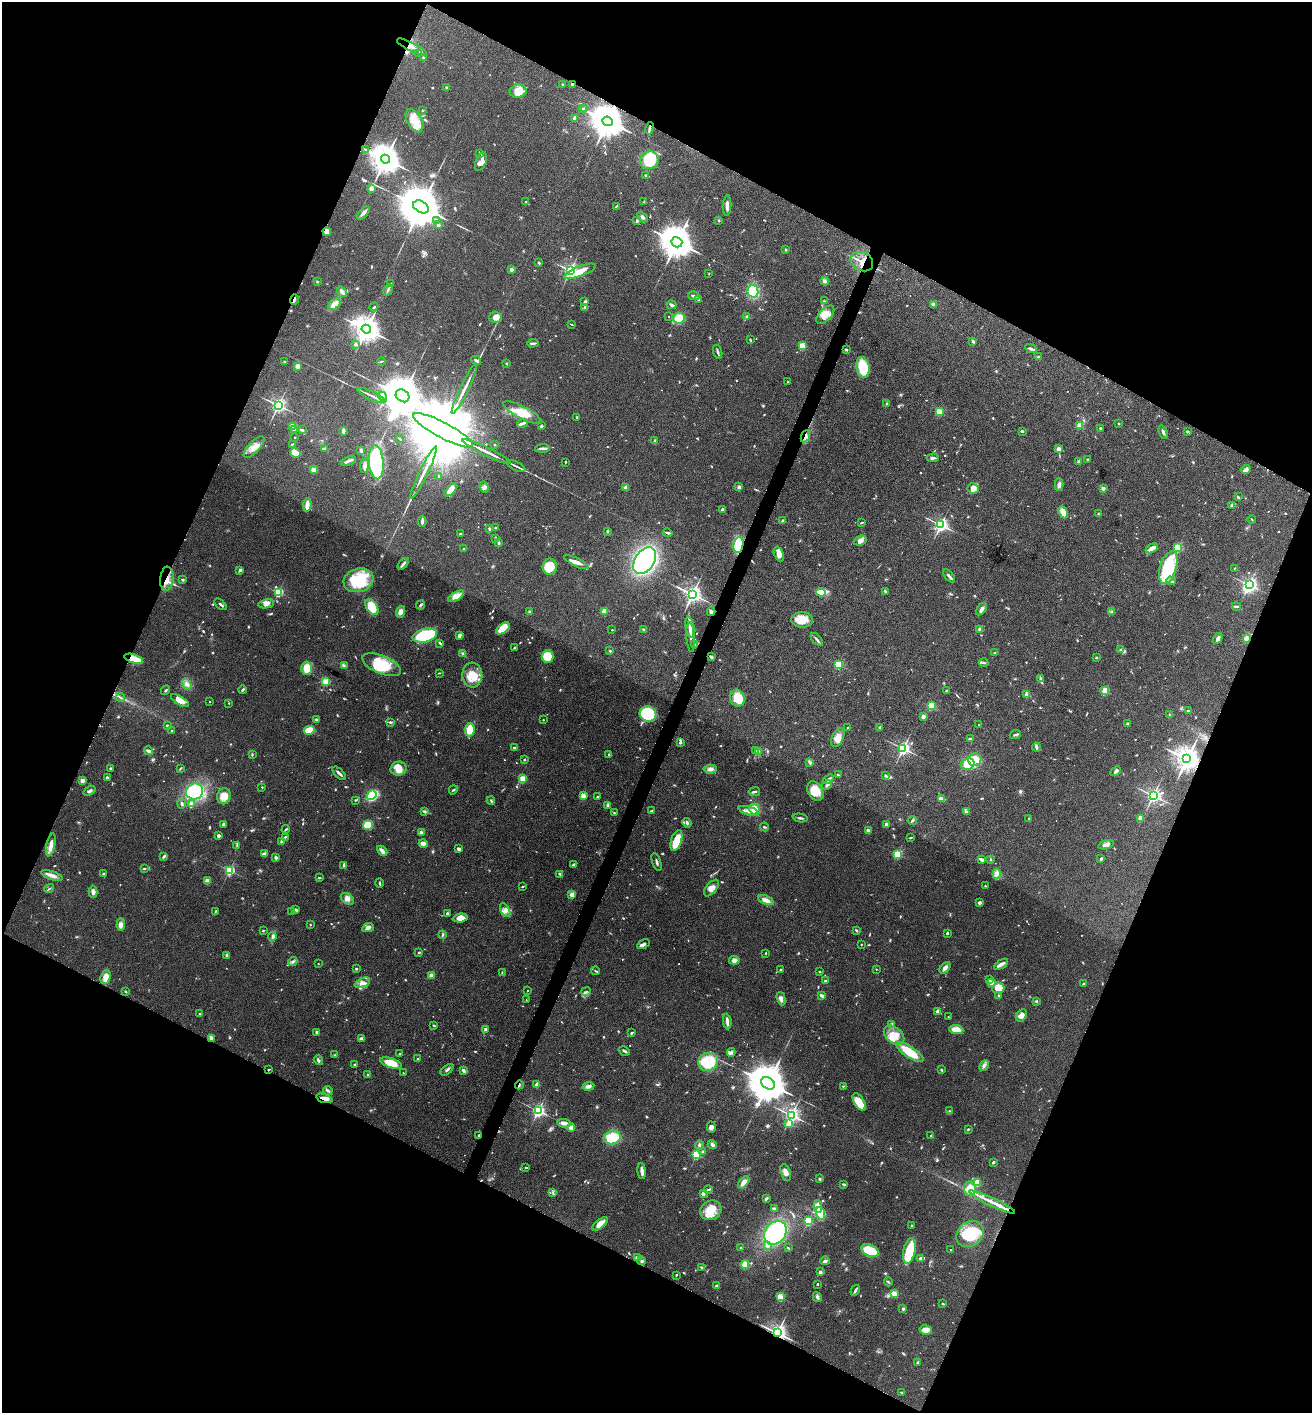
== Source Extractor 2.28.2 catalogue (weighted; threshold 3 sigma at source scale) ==
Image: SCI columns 144-5381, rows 8-5648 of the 5660 x 5650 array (HDU 1 of 3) = the unmasked area's bounding box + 8 px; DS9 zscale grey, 4 x 4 block average (1 PNG px = mean of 4 x 4 image px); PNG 1314 x 1415 px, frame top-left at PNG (2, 2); each listed source drawn as its Kron ellipse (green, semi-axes under 4 px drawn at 4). Shown black and unused: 45% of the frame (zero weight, under 4 of 8 exposures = <1% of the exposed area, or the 3 px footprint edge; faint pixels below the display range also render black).
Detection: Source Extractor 2.28.2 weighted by HDU 2 'WHT'. Background 0.0556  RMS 0.004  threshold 0.0164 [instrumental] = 3 sigma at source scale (4.09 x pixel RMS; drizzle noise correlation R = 1.36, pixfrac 0.8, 0.05/0.05 arcsec/px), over >= 5 px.
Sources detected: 1026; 16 too faint to see at this stretch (4 x 4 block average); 2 inside a brighter object's white glare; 3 cosmic-ray / hot-pixel residue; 2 long thin detections or spike segments (spike, bleed or trail) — neither listed nor drawn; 17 coinciding with a brighter row at this scale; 49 inside a brighter listed object's ellipse — not listed separately; of the other 937, all 500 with FLUX_AUTO >= 1.67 (the completeness limit of this list) listed and drawn (437 fainter detections not listed), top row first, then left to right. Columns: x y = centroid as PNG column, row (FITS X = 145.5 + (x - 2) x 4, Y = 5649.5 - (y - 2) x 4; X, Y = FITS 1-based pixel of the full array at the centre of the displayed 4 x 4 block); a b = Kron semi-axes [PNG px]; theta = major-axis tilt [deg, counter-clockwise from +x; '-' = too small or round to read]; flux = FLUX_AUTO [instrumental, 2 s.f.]
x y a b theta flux
412 47 16 2 -26 16
419 53 4 2 - 3.7
423 57 2 2 - 9.5
562 84 2 2 - 2.6
572 84 2 2 - 22
446 87 3 2 - 1.9
518 91 8 6 11 32
585 108 3 2 - 1.9
582 109 4 2 - 2.8
422 110 2 2 - 5
575 118 3 2 - 7.4
414 120 13 7 -59 46
608 121 5 4 - 6600
650 128 6 2 79 5.7
366 150 4 2 - 2.3
480 153 3 2 - 2.1
385 159 5 4 - 4700
649 160 9 9 - 120
481 161 10 5 68 24
646 176 4 2 - 3.7
371 188 2 2 - 52
525 202 2 2 - 1.9
644 202 3 2 - 1.8
616 206 3 2 - 1.7
727 206 10 2 87 11
421 207 8 5 -31 17000
363 213 8 3 47 9.8
643 217 6 3 -46 4.4
436 220 2 2 - 2.3
637 220 3 2 - 3.4
719 221 2 2 - 1.8
438 225 3 2 - 9
327 232 4 3 - 20
677 242 5 5 - 7000
786 250 3 2 - 2.3
862 262 12 9 -28 31
539 263 3 2 - 1.9
512 269 2 2 - 28
570 270 2 2 - 660
580 271 17 5 21 35
709 273 2 2 - 1.8
317 281 3 2 - 1.7
825 281 4 3 - 5.9
391 284 3 2 - 2.1
388 290 6 2 65 4.5
753 291 6 5 - 77
342 292 6 3 -54 8
694 296 6 2 -14 5.1
294 299 5 2 - 5.2
698 300 3 2 - 2.1
824 301 3 2 - 2.1
585 302 3 2 - 5.2
334 304 7 5 39 15
933 304 3 2 - 7.8
672 305 5 2 - 5.4
374 307 4 2 - 2.3
585 308 3 3 - 8.7
825 315 11 6 45 23
668 316 2 2 - 2.4
496 317 6 5 - 15
747 317 4 3 - 4
679 318 6 5 - 43
571 324 3 2 - 1.7
366 329 5 4 - 3500
750 340 3 2 - 2.3
973 341 4 2 - 4.2
533 343 5 2 - 5.8
355 344 3 3 - 2.8
802 346 2 2 - 130
1031 348 6 2 -26 6.2
846 350 2 2 - 9.7
718 352 7 2 -72 5.5
1038 357 3 2 - 3
476 360 5 3 - 7.4
381 361 4 2 - 1.8
284 362 2 2 - 3.9
506 363 2 2 - 10
298 366 4 3 - 10
863 367 10 6 -80 76
788 382 2 2 - 3.1
464 389 27 2 64 24
371 396 15 2 -25 8.7
382 396 5 3 - 7.5
402 396 7 6 - 12000
887 404 3 3 - 2.3
278 405 2 2 - 790
939 412 2 2 - 130
522 413 21 6 -27 43
577 417 2 2 - 4
523 423 6 3 22 4.1
1119 424 2 2 - 1.8
1080 425 2 2 - 94
293 426 2 2 - 110
542 426 3 2 - 2.3
1100 428 2 2 - 10
294 429 3 2 - 2.6
302 430 3 2 - 3.5
443 430 33 7 -28 100000
343 431 4 2 - 9.2
1022 431 3 2 - 5.2
1187 431 2 2 - 13
1163 432 7 2 -71 6
805 436 6 2 66 5.6
295 437 2 2 - 1.7
400 439 3 2 - 1.7
654 441 3 2 - 2.3
292 444 4 2 - 2.7
495 445 2 2 - 4.4
254 447 14 5 47 21
324 448 3 2 - 2.1
542 448 7 2 3 6.5
1059 449 2 2 - 39
361 451 4 3 - 3.2
487 452 27 2 -26 25
295 453 5 4 - 19
933 458 6 2 1 6
1088 459 3 2 - 2.2
348 461 8 2 23 6.1
1079 461 2 2 - 20
376 462 17 7 -85 210
565 462 3 2 - 1.7
364 465 7 4 83 9.9
516 466 10 2 -27 6.3
313 470 2 2 - 71
1246 470 5 3 - 8.4
424 473 29 2 64 25
439 476 2 2 - 2.6
1059 485 6 4 90 7.2
484 487 6 4 -70 6.7
626 487 2 2 - 42
739 487 3 2 - 8.1
1103 488 2 2 - 30
973 489 6 5 - 19
451 490 8 4 46 22
1238 497 3 2 - 3
307 505 7 2 84 23
1232 505 4 3 - 3.9
722 510 3 2 - 4.5
1063 512 6 3 -65 29
1098 514 2 2 - 2.5
1252 519 4 2 - 1.7
422 521 5 2 - 6.4
783 521 2 2 - 30
862 522 3 2 - 2.7
941 525 2 2 - 780
496 528 2 2 - 9.6
489 529 3 2 - 2.7
607 531 2 2 - 4.3
667 533 5 2 - 5.2
460 534 3 2 - 2.7
495 538 4 2 - 3.9
860 541 6 4 21 9.8
499 543 3 2 - 4.3
738 545 8 5 81 110
1178 547 2 2 - 220
1152 548 6 3 28 18
464 549 2 2 - 2.4
779 554 8 4 -66 18
645 561 15 9 56 350
576 562 13 3 -25 16
403 564 7 3 46 5.7
550 567 8 7 - 51
1168 568 17 8 73 140
1234 568 2 2 - 1.7
240 570 4 2 - 3.9
949 576 8 2 -50 6.9
167 579 12 6 84 26
183 580 3 2 - 2.9
358 580 15 11 17 110
1171 581 5 2 - 4.8
1249 585 4 3 - 550
885 591 4 2 - 3.4
278 592 2 2 - 240
821 592 5 3 - 29
692 594 3 2 - 1200
456 596 9 3 31 19
220 604 7 2 -42 4.2
266 604 8 4 10 9.6
421 605 5 2 - 3.5
1236 606 4 2 - 4.5
372 607 9 5 -58 49
981 609 7 3 50 7.5
604 611 2 2 - 63
400 612 6 4 70 13
529 612 2 2 - 5.8
711 612 4 2 - 3.7
1112 612 4 2 - 2.4
802 620 11 7 -2 34
690 627 10 3 -81 11
503 628 8 4 39 45
643 629 3 2 - 2.3
979 629 4 2 - 3.9
612 630 2 2 - 3.5
425 635 12 6 13 140
459 635 3 2 - 9.1
691 637 15 2 -86 7.1
1218 638 6 3 58 8.6
1246 638 2 2 - 15
817 639 8 2 -48 4.9
440 643 3 2 - 3.1
695 645 3 2 - 2.1
514 647 3 2 - 2.2
1121 650 3 3 - 2.6
610 651 3 2 - 3.1
995 653 2 2 - 3.9
463 654 3 3 - 3.3
547 656 6 6 - 53
711 657 3 2 - 6.2
1096 658 3 2 - 2
134 659 10 4 -18 41
983 663 5 2 - 3.5
838 664 2 2 - 200
344 665 3 2 - 2.6
382 665 20 9 -22 73
307 668 6 5 - 34
439 673 3 2 - 1.8
472 675 12 10 -84 42
1041 678 4 2 - 3.8
326 682 2 2 - 140
187 684 6 4 -52 8.9
165 690 5 2 - 3.2
242 690 4 2 - 3.7
946 691 2 2 - 2.5
1105 691 2 2 - 130
1027 694 2 2 - 67
120 697 4 2 - 2
737 698 9 7 -67 51
180 701 10 3 -32 21
210 701 2 2 - 2
229 703 2 2 - 1.7
931 706 2 2 - 150
1188 711 3 2 - 2.7
648 714 8 7 - 130
1169 714 2 2 - 4.4
923 716 2 2 - 33
316 719 3 2 - 3.3
543 720 2 2 - 1.7
390 722 3 3 - 2.9
1127 724 2 2 - 15
979 725 2 2 - 6
167 726 2 2 - 8.6
880 727 3 2 - 3.2
848 728 3 2 - 2
309 730 5 3 - 49
470 730 6 5 - 56
171 731 2 2 - 2.7
1015 734 6 2 20 4.5
838 737 10 5 67 19
970 739 3 2 - 7.4
680 742 3 3 - 3.8
1036 747 4 2 - 7.9
514 748 3 2 - 2.8
903 748 2 2 - 650
148 751 4 3 - 7.6
756 751 2 2 - 3.3
758 751 4 2 - 2.7
609 754 3 2 - 2
252 755 2 2 - 2.2
525 759 2 2 - 2.1
1187 759 4 3 - 2900
975 760 6 6 - 42
810 762 3 3 - 3.3
968 764 7 5 27 50
110 768 3 2 - 2.1
180 768 3 2 - 2.3
399 768 8 7 - 23
710 769 7 4 3 7.9
1116 771 6 3 45 6
339 773 8 2 -45 7
838 775 3 2 - 3.5
885 776 3 2 - 2.7
107 777 2 2 - 9.3
523 779 2 2 - 130
828 779 5 2 - 4.3
82 780 2 2 - 62
827 785 5 2 - 4.3
262 787 2 2 - 2.2
453 790 5 2 - 2.8
90 791 6 3 33 5
815 791 10 7 -58 43
195 792 8 8 - 150
754 792 6 2 10 4.3
372 795 5 4 - 120
1153 795 2 2 - 770
224 796 8 6 77 27
583 796 2 2 - 86
597 797 2 2 - 8.2
942 799 4 2 - 19
356 800 3 2 - 1.9
491 801 4 2 - 2.8
191 803 3 3 - 9.2
182 804 5 2 - 4.2
608 805 4 3 - 4.9
754 809 5 5 - 28
425 811 3 2 - 3.1
651 811 4 2 - 1.8
749 811 11 4 -17 14
966 812 4 3 - 4.3
614 813 3 2 - 1.7
800 818 7 2 -8 4.7
1140 818 2 2 - 57
1029 819 4 2 - 2.8
912 821 4 2 - 3
687 823 5 3 - 3.8
224 824 4 2 - 3.8
886 824 2 2 - 37
368 825 5 5 - 44
764 827 4 2 - 2.4
286 829 4 2 - 2.4
868 831 4 2 - 11
421 832 3 2 - 8.9
218 836 2 2 - 23
285 837 4 2 - 3.3
911 837 3 2 - 2.2
676 841 11 5 72 49
282 842 2 2 - 29
423 844 4 3 - 10
51 845 12 3 78 19
237 845 3 2 - 2.3
1106 845 8 3 18 10
459 849 4 2 - 8.5
382 851 6 3 -44 12
265 854 3 2 - 3.4
897 854 2 2 - 240
164 856 4 2 - 4.3
276 857 3 2 - 5.4
981 859 4 4 - 4.4
1101 859 3 2 - 4.3
991 860 2 2 - 1.7
657 862 9 2 -71 4.6
344 865 3 2 - 5.2
573 865 3 2 - 3.5
144 869 3 2 - 2.1
229 870 2 2 - 320
104 874 3 2 - 2
560 874 4 2 - 5.3
997 874 5 4 - 8
52 875 11 3 -18 13
319 878 4 2 - 1.7
207 881 2 2 - 37
379 883 4 2 - 2.4
985 886 2 2 - 2.1
522 887 3 2 - 2.1
711 888 10 5 51 16
49 889 5 2 - 2.1
93 892 6 4 -90 8.3
572 895 2 2 - 69
347 899 7 5 -36 11
766 900 8 4 -21 14
979 902 2 2 - 9.5
296 910 4 2 - 4.1
505 910 7 4 -59 10
216 911 3 2 - 2.1
292 911 2 2 - 6.8
447 913 2 2 - 5
460 918 7 4 5 17
121 925 6 3 87 11
310 925 2 2 - 1.7
368 928 6 3 25 9.8
263 930 2 2 - 2
856 930 3 2 - 2.8
947 933 3 2 - 3.1
443 935 3 2 - 1.8
272 936 4 2 - 3.8
643 944 7 3 27 9.2
861 944 2 2 - 3.1
419 952 2 2 - 3.2
765 953 3 2 - 1.9
227 955 4 3 - 3.2
734 960 5 3 - 12
293 961 5 3 - 4.8
318 963 2 2 - 2.1
1001 964 8 3 31 9.1
945 968 7 3 49 10
356 969 2 2 - 9.8
780 969 2 2 - 2.1
876 969 2 2 - 2.8
595 971 4 2 - 2.7
820 972 2 2 - 2.1
502 973 3 2 - 1.8
431 975 2 2 - 54
105 977 7 5 67 22
990 980 2 2 - 2.4
825 981 2 2 - 14
991 982 2 2 - 69
362 983 8 4 25 11
1083 984 2 2 - 8.5
998 988 6 5 - 33
528 990 2 2 - 4.2
125 991 3 2 - 2.1
586 992 5 2 - 3.4
822 996 4 2 - 6.9
998 996 3 2 - 3.2
781 999 7 3 -73 8.2
526 1000 3 2 - 1.7
1036 1001 3 3 - 2.1
938 1011 3 3 - 13
199 1014 2 2 - 2.2
1021 1015 7 5 58 12
948 1017 2 2 - 2.9
727 1021 8 2 -83 13
891 1024 4 3 - 5.2
434 1025 4 2 - 2.5
486 1029 2 2 - 8
956 1030 7 3 -5 29
317 1033 3 3 - 7.3
632 1033 3 2 - 3.3
894 1035 11 8 -40 30
211 1038 3 3 - 9.6
361 1039 4 3 - 6
624 1051 6 2 -32 3.9
731 1052 4 3 - 4.1
910 1052 16 5 -34 64
400 1053 2 2 - 2.5
335 1055 2 2 - 2.3
418 1059 2 2 - 8
318 1060 5 2 - 4.1
708 1062 10 9 - 87
391 1063 11 4 -19 46
355 1064 2 2 - 2.6
984 1066 6 3 59 6.5
269 1069 2 2 - 1.8
447 1070 7 2 39 4.8
463 1070 4 2 - 5.7
941 1070 3 2 - 1.9
404 1073 2 2 - 1.8
368 1075 3 2 - 3.7
768 1083 7 5 -33 12000
519 1085 4 2 - 2.3
537 1085 3 3 - 14
588 1086 6 4 9 6.6
843 1086 3 2 - 1.9
328 1091 5 2 - 3.6
324 1098 8 3 -18 14
859 1102 10 5 -59 39
538 1111 2 2 - 640
949 1111 3 2 - 2.2
791 1115 2 2 - 940
564 1123 7 4 -9 9.2
789 1124 2 2 - 43
571 1127 4 4 - 7.9
711 1127 6 3 -85 7.1
968 1129 3 2 - 2.5
479 1135 2 2 - 3.6
931 1136 2 2 - 2.1
612 1138 8 6 16 68
699 1145 4 3 - 4
712 1145 5 3 - 6.6
703 1151 2 2 - 3.2
696 1154 2 2 - 250
993 1162 3 2 - 3.3
526 1168 3 2 - 2.1
642 1171 8 2 -85 11
786 1172 8 5 -71 11
820 1179 3 3 - 2.7
744 1182 7 4 49 16
977 1182 4 3 - 26
844 1184 3 2 - 4.1
970 1189 7 6 - 38
708 1190 4 2 - 2.3
553 1192 3 2 - 2.1
703 1193 2 2 - 25
766 1199 3 2 - 5
992 1202 25 2 -25 29
818 1207 6 3 -82 20
774 1209 3 3 - 6.1
711 1210 11 9 30 39
820 1213 6 4 -69 64
808 1221 2 2 - 220
600 1224 9 4 37 19
912 1225 2 2 - 7.9
775 1233 13 10 52 200
970 1234 14 12 40 94
767 1246 3 3 - 4.4
741 1247 2 2 - 1.9
788 1248 3 2 - 1.9
870 1250 9 5 -26 71
950 1250 2 2 - 1.7
909 1251 13 6 79 81
637 1257 3 2 - 8.4
920 1258 4 3 - 4.2
642 1261 4 3 - 4.5
825 1261 4 3 - 6.1
745 1264 4 3 - 33
701 1267 2 2 - 2.6
820 1272 2 2 - 22
676 1275 2 2 - 2.1
888 1282 4 2 - 2.7
817 1284 2 2 - 2.5
716 1286 2 2 - 12
855 1290 6 2 58 5.5
895 1294 2 2 - 44
780 1297 2 2 - 140
817 1297 5 3 - 5.4
943 1304 2 2 - 2.7
903 1309 2 2 - 4.2
926 1330 6 4 -14 18
777 1333 3 2 - 1300
918 1362 2 2 - 14
901 1392 2 2 - 1.8
Overlapping masked pixels (flux is a lower limit): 18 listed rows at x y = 412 47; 572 84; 608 121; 327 232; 862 262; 294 299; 805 436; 738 545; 167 579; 711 612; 711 657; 134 659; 1187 759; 269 1069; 519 1085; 324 1098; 479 1135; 777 1333
Diffuse or blended objects may show on this block-average render without a row.